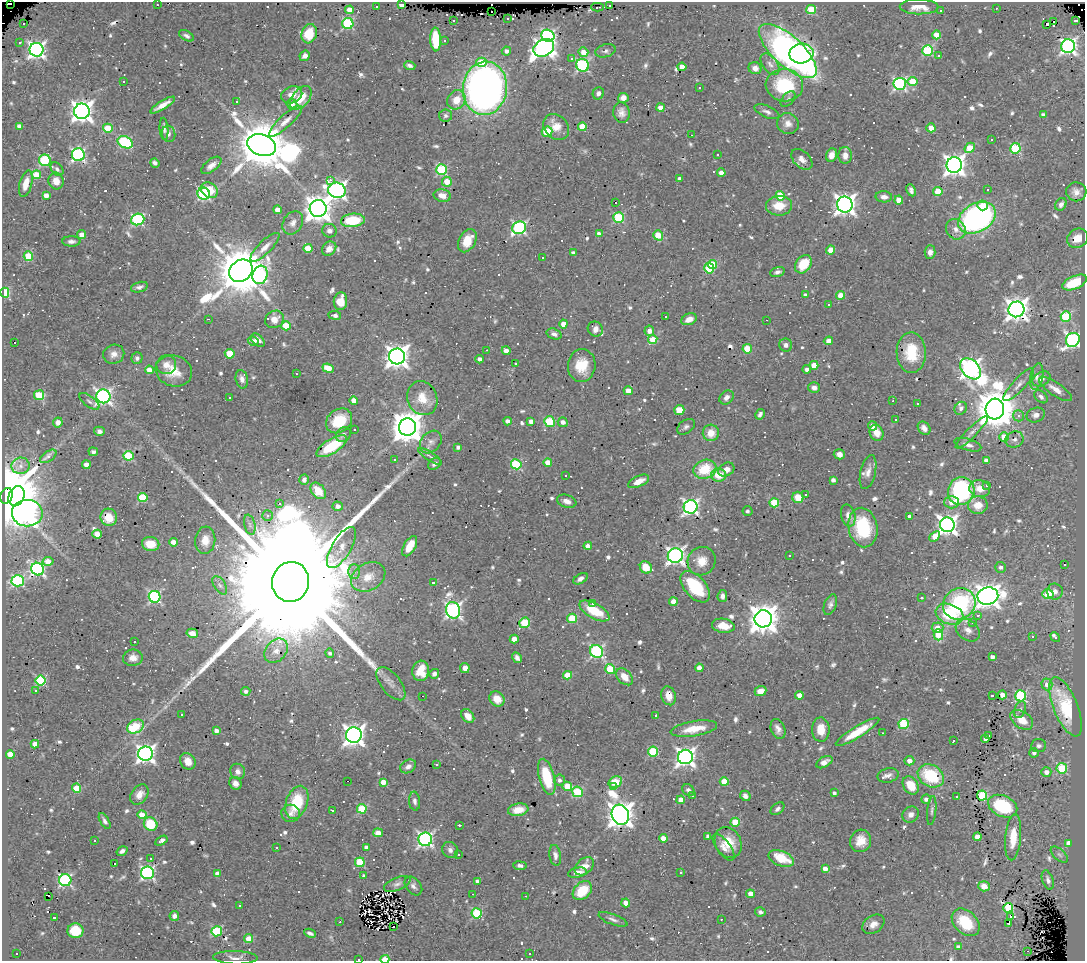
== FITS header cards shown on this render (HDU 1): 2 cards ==
NAXIS1  =                 1083
NAXIS2  =                  959

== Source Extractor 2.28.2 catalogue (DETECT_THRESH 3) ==
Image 1083 x 959 px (HDU 1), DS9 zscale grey, 1 PNG px = 1 image px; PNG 1087 x 963 px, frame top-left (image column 1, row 959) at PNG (2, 2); each listed source drawn as its Kron ellipse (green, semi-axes under 4 px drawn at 4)
Background 0.772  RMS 0.034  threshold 0.102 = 3 sigma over >= 5 px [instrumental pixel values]
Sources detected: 861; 1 with non-positive FLUX_AUTO (blend fragments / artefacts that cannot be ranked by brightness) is neither listed nor drawn; of the other 860, the 500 brightest by FLUX_AUTO listed and drawn (360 fainter detections omitted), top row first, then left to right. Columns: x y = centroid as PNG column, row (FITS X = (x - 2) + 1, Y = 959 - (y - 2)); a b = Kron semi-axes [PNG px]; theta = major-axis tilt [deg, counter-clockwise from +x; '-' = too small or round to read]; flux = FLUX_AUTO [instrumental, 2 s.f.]
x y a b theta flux
11 4 3 3 - 6900
157 5 3 3 - 27
401 5 4 3 - 23
609 5 3 2 - 21
376 6 3 3 - 6.9
597 7 6 2 1 14
919 7 19 7 -1 37
996 8 3 2 - 9.3
349 10 4 4 - 27
811 10 5 4 - 94
941 10 3 2 - 8.3
491 12 2 2 - 8
508 18 3 3 - 9.6
453 20 3 3 - 31
1075 20 3 3 - 22
1054 21 3 3 - 680
24 23 3 3 - 21
348 24 5 5 - 250
1046 24 4 3 - 180
309 34 10 7 73 73
937 35 4 4 - 42
186 36 8 4 -28 8.1
548 36 7 6 - 420
436 39 12 5 -87 95
444 40 3 3 - 21
20 43 3 3 - 8.9
1068 46 7 6 - 730
544 48 11 8 28 1100
36 50 7 7 - 920
928 50 5 5 - 240
506 51 4 4 - 9.7
606 51 10 6 16 7.2
788 51 36 15 -42 1200
583 52 5 4 - 33
801 53 12 10 11 260
305 56 5 5 - 10
939 56 3 3 - 25
571 58 3 3 - 8.8
481 62 5 4 - 50
770 64 12 7 -52 12
582 65 7 6 - 340
410 66 6 3 -18 6.9
682 67 4 4 - 22
755 68 6 6 - 17
123 81 3 3 - 60
913 81 5 4 - 61
900 84 6 6 - 400
784 85 19 16 -6 150
485 88 27 22 83 1400
699 88 3 3 - 7.7
598 93 6 5 - 9.4
292 95 11 8 22 20
301 98 14 8 50 49
623 98 5 5 - 14
788 99 9 5 50 6.5
456 100 10 8 58 37
236 101 4 3 - 36
292 104 5 5 - 14
163 105 14 4 32 23
660 108 4 4 - 26
82 111 8 7 - 1700
767 112 13 6 -22 10
621 113 10 8 -81 11
1043 115 4 3 - 8.3
446 116 6 6 - 6.6
285 121 21 6 43 21
788 124 11 10 - 18
19 126 4 4 - 17
556 127 14 11 -46 36
582 127 4 4 - 62
108 128 5 4 - 72
931 128 4 4 - 40
164 129 11 4 -85 8
547 132 5 5 - 75
168 134 8 6 -75 7.9
691 135 3 2 - 6.6
992 140 3 3 - 38
125 142 8 5 -26 190
262 145 15 10 -20 16000
970 148 5 4 - 73
1015 148 5 5 - 190
718 154 3 3 - 14
78 155 6 6 - 450
831 155 7 5 69 15
845 155 8 7 - 15
802 159 12 8 -43 17
45 160 6 5 - 220
155 163 5 4 - 7
211 165 12 6 38 15
954 165 8 7 - 1600
57 169 7 5 -50 6.8
442 170 5 5 - 190
721 173 4 4 - 16
36 175 4 4 - 69
680 179 4 4 - 8.7
330 180 3 2 - 29
56 181 8 7 - 24
447 182 5 5 - 37
26 184 13 6 75 35
209 190 9 7 -33 39
337 190 9 7 -14 1000
911 190 6 4 -65 8.4
988 190 3 3 - 75
938 191 4 4 - 68
1076 192 10 9 - 16
204 194 6 6 - 330
46 195 4 4 - 20
442 196 9 6 -11 23
780 196 5 4 - 84
884 197 8 5 -4 12
899 200 4 4 - 35
615 202 3 3 - 1200
845 204 8 8 - 1600
1061 204 7 5 58 9.3
983 205 5 5 - 31
779 206 13 10 2 47
318 209 8 8 - 2700
277 210 4 4 - 20
619 218 5 5 - 180
977 218 20 14 29 640
138 219 7 5 21 320
353 220 12 6 6 110
293 223 12 9 58 15
519 228 7 6 - 400
956 229 10 9 - 14
329 231 7 6 - 11
599 234 4 4 - 15
82 235 4 4 - 25
658 235 5 4 - 61
1078 238 11 9 32 31
71 241 9 5 0 8
467 241 12 8 62 43
265 247 19 6 45 19
308 248 4 4 - 56
329 249 8 6 46 17
831 250 4 4 - 35
930 252 7 5 87 12
573 253 4 3 - 10
28 256 5 5 - 100
542 258 3 3 - 520
803 264 10 7 52 66
712 265 4 4 - 53
709 268 5 5 - 150
241 271 12 10 40 16000
777 272 7 4 17 6.9
260 275 9 7 74 370
1075 282 13 6 24 94
139 287 9 5 15 8.8
5 293 5 4 - 150
805 295 4 4 - 8.6
841 295 4 4 - 48
340 301 9 6 81 36
829 305 3 3 - 12
1016 309 8 7 - 2000
335 315 6 4 -8 11
665 316 3 3 - 26
1066 317 5 5 - 180
208 319 3 2 - 39
274 319 10 8 33 27
689 319 8 5 23 23
767 320 3 2 - 13
563 324 4 4 - 28
286 326 5 4 - 72
595 329 8 7 - 17
649 331 5 5 - 20
554 334 8 5 -19 11
258 340 8 5 -46 17
653 340 5 4 - 75
1073 340 7 6 - 600
253 341 5 4 - 12
828 341 5 4 - 8.4
14 342 3 3 - 51
786 345 6 6 - 10
747 349 5 4 - 65
487 350 3 2 - 7.2
506 351 4 4 - 22
911 353 20 14 -89 79
114 354 10 9 - 16
230 354 5 4 - 79
397 356 8 8 - 2000
137 358 5 5 - 7.5
480 359 4 4 - 9.8
515 363 3 3 - 15
166 365 10 9 - 19
814 365 4 4 - 38
582 366 16 14 85 59
328 368 6 4 -21 36
807 369 4 4 - 10
971 369 12 8 -47 1400
149 370 4 4 - 32
174 371 18 15 -17 48
296 374 3 3 - 15
1037 377 13 6 79 11
242 379 9 6 -77 12
1041 379 9 6 30 12
1019 385 21 6 47 16
814 388 6 5 - 12
1055 389 19 6 -34 20
628 391 4 4 - 28
39 395 5 5 - 93
103 396 7 7 - 750
229 397 3 3 - 50
727 397 8 6 44 11
1041 397 8 5 -44 8.1
422 398 17 14 -65 43
89 401 12 5 -38 7.2
354 401 4 4 - 26
893 401 3 2 - 6.8
917 404 3 3 - 24
961 408 7 6 - 7.1
995 409 10 9 - 8700
679 410 5 5 - 37
760 414 5 4 - 6.6
1036 415 9 7 20 11
1019 416 5 5 - 7.6
896 420 3 3 - 7.9
339 421 14 11 37 84
508 421 4 4 - 12
531 421 4 4 - 15
58 422 5 5 - 13
549 422 5 5 - 120
563 422 5 4 - 13
873 426 4 4 - 25
407 427 9 8 - 4900
686 427 10 6 37 7.8
924 428 7 5 -51 13
354 429 3 3 - 16
99 431 5 4 - 8.1
972 432 22 5 45 13
711 433 8 8 - 31
877 433 8 7 - 23
343 434 8 6 53 9
1004 437 5 4 - 48
1014 439 9 8 - 12
431 442 12 9 48 16
968 445 14 5 -17 12
332 446 17 7 32 110
458 447 4 4 - 8.8
93 452 5 4 - 6.6
839 454 5 5 - 12
48 456 9 5 35 16
128 456 5 4 - 140
430 456 14 4 -33 8.4
394 460 3 3 - 47
986 461 4 4 - 24
548 463 4 4 - 34
434 464 7 5 38 9.2
516 464 5 5 - 180
86 465 4 4 - 23
21 466 9 8 - 14
705 469 12 9 17 85
726 470 8 6 30 18
868 472 17 7 76 17
565 475 3 3 - 21
719 475 7 6 - 42
304 480 5 4 - 7.4
833 480 4 4 - 9.9
639 481 11 5 25 25
987 486 3 3 - 380
980 489 10 8 -12 25
318 491 9 6 -52 40
961 491 14 13 - 310
806 494 3 3 - 120
6 496 8 6 68 38000
16 496 10 7 65 4500
143 497 5 4 - 120
798 497 6 5 - 38
567 501 10 6 -18 13
951 502 7 6 - 20
279 503 3 3 - 44
774 503 5 4 - 99
978 505 10 9 - 29
338 506 5 4 - 13
691 507 7 6 - 720
747 511 5 5 - 6.6
27 513 15 13 -2 1200
268 515 5 5 - 8.2
848 516 11 7 -77 17
910 516 4 3 - 14
109 517 8 8 - 42
250 525 10 5 -76 8.2
947 525 7 7 - 1300
863 527 20 14 -80 160
97 534 4 4 - 33
935 536 6 4 41 46
205 540 14 10 84 29
173 542 4 4 - 20
151 544 9 7 -10 45
410 546 11 6 61 43
588 546 4 4 - 19
341 548 23 9 59 31
675 556 7 7 - 940
789 556 3 3 - 8
48 561 5 4 - 22
702 561 14 13 - 33
1064 565 3 3 - 70
646 567 6 5 - 42
1001 567 5 5 - 9.2
38 569 6 6 - 540
354 571 7 6 - 9.5
368 577 18 13 30 36
581 579 8 5 31 11
18 581 6 5 - 250
290 582 20 18 77 260000
433 582 3 3 - 250
220 585 10 5 -57 8.3
695 587 18 10 -49 130
1055 592 8 8 - 14
1048 594 5 4 - 90
722 596 6 5 - 11
988 596 10 8 9 2100
155 597 6 5 - 340
921 598 3 3 - 53
673 602 4 4 - 33
593 603 3 3 - 66
830 604 11 6 70 9.2
959 604 17 15 31 240
453 610 8 7 - 710
595 611 17 7 -29 63
949 614 14 10 -21 130
978 615 3 3 - 39
572 618 5 4 - 100
763 619 8 8 - 3700
524 623 5 5 - 130
973 623 3 3 - 150
723 626 11 7 -8 38
937 628 6 5 - 24
968 630 13 9 -39 22
192 633 6 4 -13 19
938 635 5 5 - 64
1032 637 3 3 - 6.6
1055 637 5 3 - 17
514 639 4 4 - 26
134 641 3 3 - 14
276 651 13 10 48 25
597 651 7 6 - 400
330 653 4 4 - 7.2
992 657 4 4 - 13
133 658 10 8 7 18
517 658 6 4 -60 9.1
465 668 5 4 - 14
699 668 4 4 - 18
610 669 5 5 - 110
421 671 10 8 83 44
434 674 5 4 - 7.9
567 675 4 4 - 55
624 677 10 6 -47 28
40 680 5 5 - 200
391 684 20 9 -51 20
1047 684 6 5 - 19
36 691 3 3 - 7.5
246 691 4 4 - 7.8
761 691 6 5 - 25
799 695 4 4 - 37
1002 695 4 4 - 20
422 696 3 2 - 400
669 696 9 7 -73 23
992 696 3 3 - 82
1021 696 5 5 - 250
497 699 8 7 - 28
1066 707 31 12 -68 100
1020 709 9 5 71 7.7
182 714 3 3 - 9.5
655 715 3 3 - 120
468 716 7 5 -49 25
1022 720 12 8 -35 40
904 724 5 5 - 140
135 727 9 6 26 100
694 729 23 7 9 50
778 729 10 7 -69 14
821 730 12 9 89 39
216 731 4 4 - 11
858 732 25 5 31 69
883 733 3 2 - 8.6
354 735 8 7 - 1700
988 736 3 3 - 20
985 739 4 4 - 21
954 740 3 3 - 16
35 744 4 4 - 25
1039 746 7 6 - 7.4
653 752 5 5 - 140
1034 753 5 4 - 8.8
10 754 4 4 - 41
145 754 7 7 - 1100
685 757 7 7 - 1100
188 761 9 7 -56 21
909 761 5 4 - 15
824 762 9 5 29 13
437 765 3 3 - 7.2
408 766 8 6 32 12
1062 768 5 5 - 190
238 771 8 7 - 13
1046 772 5 4 - 16
888 775 10 7 15 11
931 776 14 11 -32 130
547 777 18 7 -75 110
559 780 5 5 - 8.3
347 781 3 2 - 55
383 782 4 4 - 26
615 782 7 5 26 57
724 782 4 4 - 72
235 783 6 6 - 14
911 785 10 7 -56 46
567 786 5 4 - 51
613 787 4 3 - 45
77 788 5 4 - 54
688 790 6 5 - 7.4
577 792 5 5 - 160
834 793 4 3 - 6.7
139 794 11 8 55 19
692 796 3 2 - 27
745 796 5 4 - 9.1
982 796 5 5 - 190
957 797 3 3 - 170
926 799 5 4 - 11
681 800 4 4 - 29
415 801 9 5 -83 7.9
297 802 17 10 71 100
1003 806 15 10 -24 150
362 809 5 5 - 130
778 809 8 5 41 8.9
518 810 10 6 9 25
932 810 14 4 84 6.6
333 811 3 3 - 8
291 813 9 9 - 13
142 815 4 4 - 50
620 815 10 8 -71 2800
911 815 9 7 44 13
105 821 9 4 -60 7.6
735 822 4 4 - 69
151 824 7 6 - 92
459 825 3 2 - 11
378 833 5 4 - 29
708 836 4 3 - 7.4
977 837 4 4 - 29
1013 837 23 8 85 48
663 838 4 4 - 25
425 839 7 7 - 660
94 840 3 3 - 9.3
161 841 7 3 29 18
861 841 11 10 - 32
728 842 16 13 -63 46
1068 843 4 3 - 34
276 847 3 3 - 11
366 847 4 4 - 7.4
723 847 16 6 -54 14
450 850 8 7 - 8.8
122 851 6 4 33 7.9
458 854 3 3 - 11
555 855 10 6 -81 11
1059 855 10 5 -41 6.8
151 858 3 3 - 6.9
781 859 13 7 -22 66
360 862 5 4 - 100
114 863 3 3 - 980
520 866 6 4 -7 9.1
584 866 11 7 41 27
825 869 4 4 - 21
681 872 3 3 - 10
147 873 6 6 - 490
577 873 9 5 10 18
218 874 4 4 - 20
364 876 4 3 - 7
65 880 6 6 - 380
1048 880 10 5 -71 8.6
477 881 4 3 - 8
397 884 14 6 22 9.6
413 886 10 7 -50 9.4
984 886 6 5 - 24
582 891 11 8 43 73
473 894 3 2 - 9.3
750 894 4 4 - 24
49 896 3 2 - 11
526 896 3 2 - 20
626 903 4 4 - 28
240 906 3 3 - 150
1008 908 5 5 - 170
760 912 5 4 - 6.9
477 913 5 5 - 170
174 916 5 4 - 11
1010 916 3 2 - 24
54 917 3 3 - 240
613 919 15 5 -21 9.9
721 919 3 2 - 11
340 922 3 2 - 8.4
966 922 16 11 -44 83
1009 923 3 3 - 11
873 924 12 8 33 18
393 927 3 3 - 74
75 931 8 7 - 71
217 931 5 5 - 160
310 933 6 3 -25 6.9
249 939 4 4 - 54
958 947 4 4 - 12
1027 951 3 2 - 9.4
17 953 3 3 - 9
530 954 3 3 - 7.2
235 958 22 6 -2 15
359 959 3 2 - 34
385 959 4 3 - 58
At the frame edge (FLAGS 8, measured only in part): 3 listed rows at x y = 11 4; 359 959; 385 959
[360 fainter detections neither listed nor drawn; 1 non-positive-flux detection neither listed nor drawn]